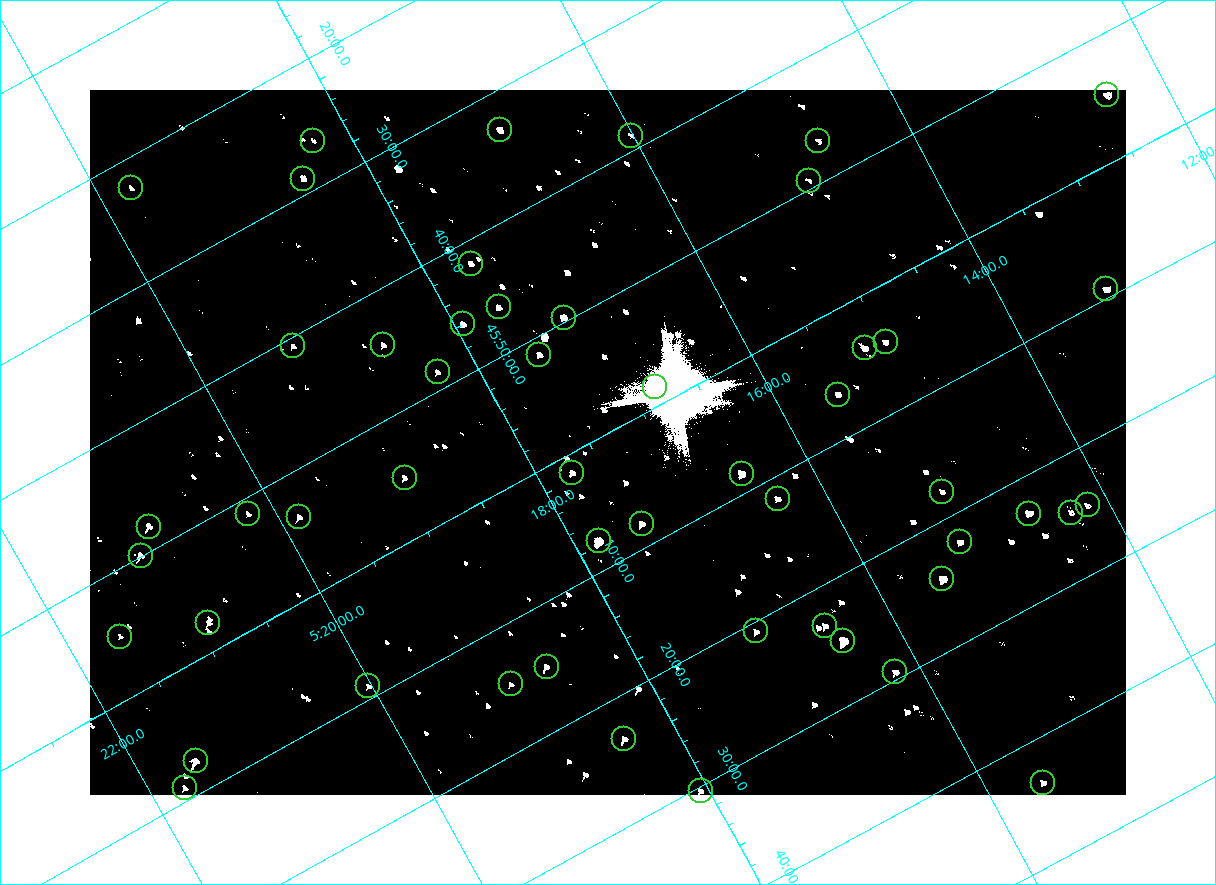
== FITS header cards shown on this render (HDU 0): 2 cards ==
NAXIS1  =                 2072
NAXIS2  =                 1410

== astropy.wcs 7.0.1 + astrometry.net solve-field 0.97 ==
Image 2072 x 1410 px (HDU 0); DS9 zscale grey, zoomed out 1/2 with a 90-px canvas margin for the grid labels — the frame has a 2x2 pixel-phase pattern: the four 2x2 pixel phases sit at different levels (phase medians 80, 80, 80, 144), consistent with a one-shot-colour (mosaic) sensor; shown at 1/2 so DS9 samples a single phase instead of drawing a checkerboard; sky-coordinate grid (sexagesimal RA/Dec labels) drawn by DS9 from the SOLVED WCS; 51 Tycho-2 reference stars matched to detected sources circled (green)
Header WCS: none
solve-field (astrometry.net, Tycho-2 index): SOLVED blind (the file carries no WCS)
Solved WCS: RA---TAN-SIP/DEC--TAN-SIP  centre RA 05:17:22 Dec +46:01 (79.34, +46.01 deg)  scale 2.54 arcsec/px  FOV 87.7' x 59.7'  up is -151 deg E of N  parity flipped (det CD > 0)
(file carries no celestial WCS; the grid is the blind solution)
Tycho-2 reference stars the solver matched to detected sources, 51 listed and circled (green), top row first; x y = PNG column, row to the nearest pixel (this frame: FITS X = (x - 90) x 2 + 1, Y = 1410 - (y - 90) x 2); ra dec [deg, ICRS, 3 dp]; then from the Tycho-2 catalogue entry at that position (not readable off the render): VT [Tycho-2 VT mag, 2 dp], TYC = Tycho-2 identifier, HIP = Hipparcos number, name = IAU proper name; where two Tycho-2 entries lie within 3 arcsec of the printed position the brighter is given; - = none
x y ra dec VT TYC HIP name
1107 94 78.114 +45.913 9.89 3345-1356-1 - -
500 130 79.231 +45.552 9.98 3358-927-1 - -
630 136 79.004 +45.647 11.41 3358-2181-1 - -
313 140 79.570 +45.438 11.18 3358-2771-1 - -
818 141 78.675 +45.779 11.07 3345-1858-1 - -
303 178 79.625 +45.478 9.93 3358-231-1 - -
808 180 78.730 +45.821 11.17 3345-560-1 - -
131 188 79.937 +45.373 10.74 3358-949-1 - -
470 264 79.411 +45.697 10.62 3358-1083-1 - -
1106 288 78.300 +46.154 9.71 3345-874-1 - -
498 307 79.404 +45.771 10.28 3358-1309-1 - -
564 318 79.298 +45.827 8.77 3358-3023-1 - -
463 324 79.483 +45.767 10.14 3358-481-1 - -
886 342 78.747 +46.074 10.28 3345-730-1 - -
383 345 79.645 +45.739 10.39 3358-323-1 - -
292 346 79.806 +45.679 11.23 3358-1039-1 - -
864 348 78.791 +46.067 9.53 3358-1478-1 - -
539 354 79.377 +45.856 9.99 3358-2785-1 - -
438 372 79.575 +45.809 10.46 3358-3067-1 - -
655 387 79.203 +45.975 10.21 3358-3142-1 - -
838 394 78.883 +46.107 10.16 3358-1042-1 - -
572 472 79.434 +46.025 9.87 3358-2812-1 - -
742 474 79.133 +46.141 8.10 3358-3148-1 - -
404 478 79.737 +45.917 10.42 3358-2222-1 - -
942 492 78.790 +46.297 10.91 3358-2798-1 - -
778 498 79.092 +46.196 10.35 3358-1074-1 - -
1088 505 78.541 +46.411 10.86 3345-1321-1 - -
1070 512 78.578 +46.409 10.96 3345-1097-1 - -
248 514 80.050 +45.855 11.27 3358-2824-1 - -
1029 514 78.654 +46.383 8.84 3345-1869-1 - -
298 517 79.963 +45.894 10.08 3358-2584-1 - -
642 524 79.360 +46.135 9.37 3358-2973-1 - -
148 526 80.238 +45.802 9.43 3358-655-1 - -
599 541 79.453 +46.128 7.41 3358-2414-1 - -
960 542 78.806 +46.372 10.28 3358-1208-1 - -
140 556 80.281 +45.832 9.52 3358-2963-1 - -
942 579 78.874 +46.406 8.07 3358-1254-1 - -
208 622 80.228 +45.962 10.38 3358-2502-1 - -
825 626 79.131 +46.386 9.87 3358-62-1 - -
756 631 79.260 +46.346 10.40 3358-902-1 - -
120 636 80.398 +45.917 10.91 3358-2348-1 - -
842 640 79.113 +46.416 6.95 3358-1284-1 - -
546 666 79.670 +46.248 10.61 3358-2504-1 - -
895 672 79.049 +46.490 10.10 3358-1590-1 - -
510 684 79.751 +46.245 10.97 3358-2202-1 - -
368 686 80.007 +46.150 10.36 3358-1438-1 - -
624 738 79.602 +46.390 9.90 3358-202-1 - -
196 761 80.388 +46.123 8.89 3358-1920-1 - -
1043 782 78.889 +46.726 10.59 3358-58-1 - -
184 788 80.435 +46.149 10.14 3358-1944-1 - -
700 791 79.516 +46.506 10.34 3358-900-1 - -